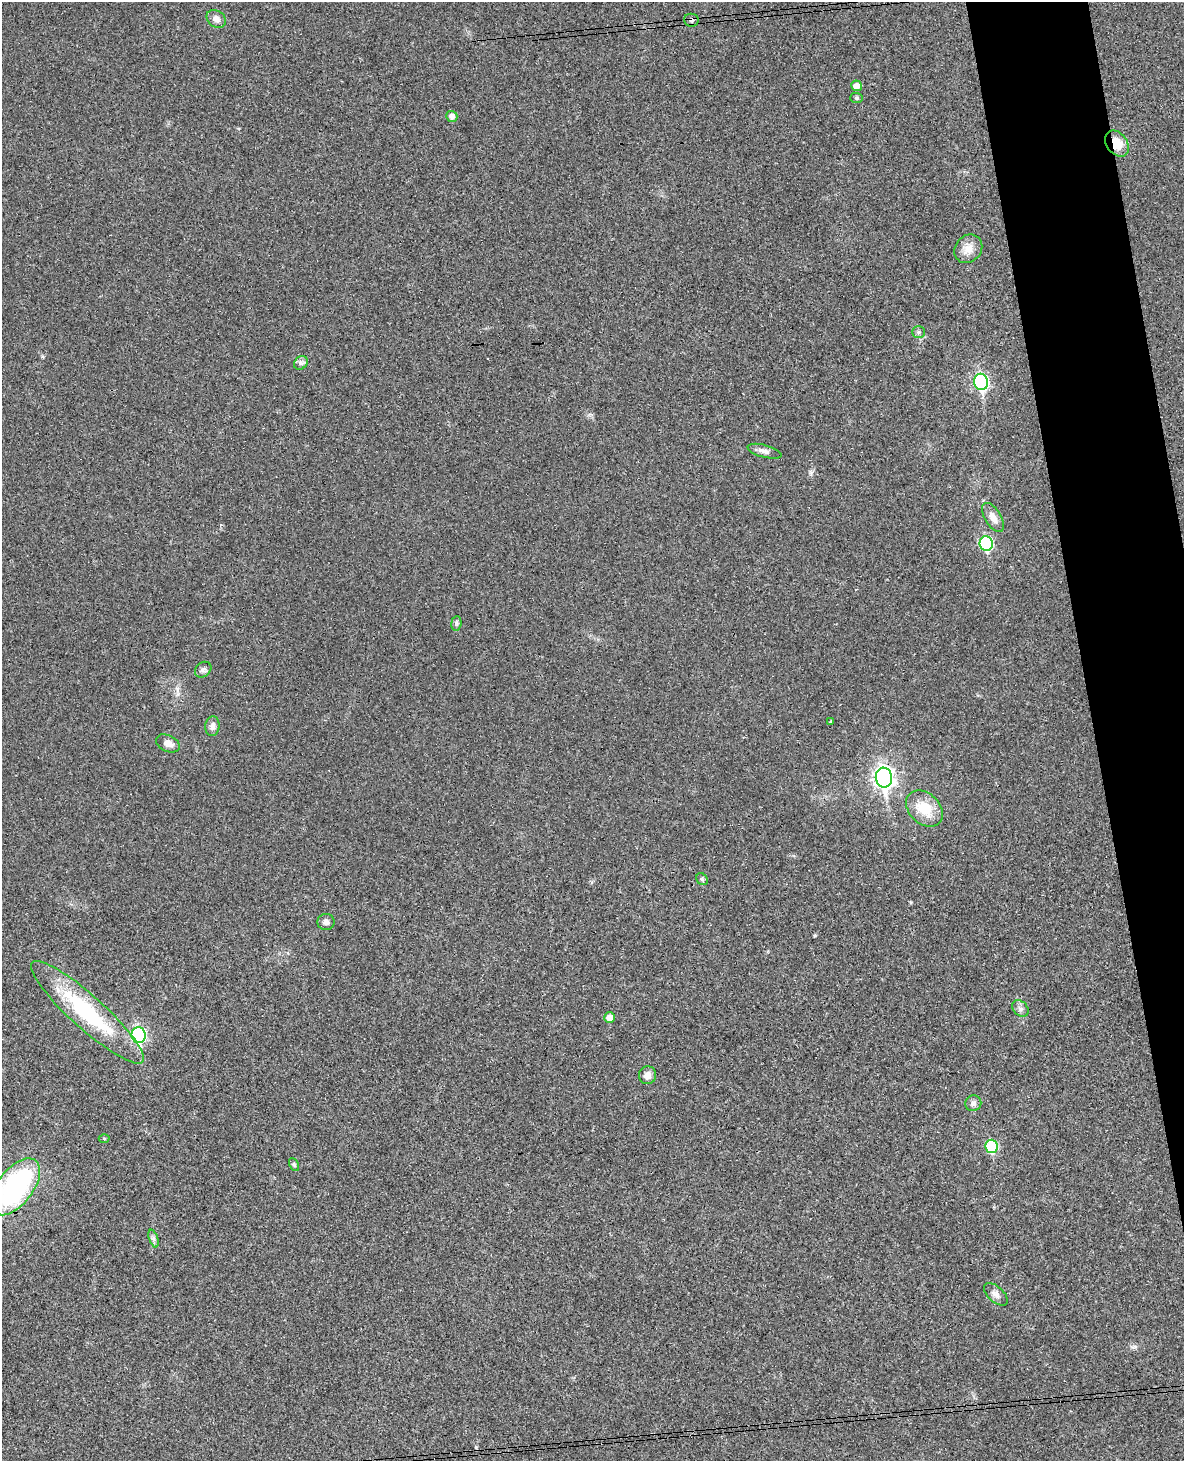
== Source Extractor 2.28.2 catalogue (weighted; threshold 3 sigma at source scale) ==
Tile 6 of 4 x 3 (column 2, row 2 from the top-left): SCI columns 1243-2424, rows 1713-3171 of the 4844 x 4777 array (HDU 1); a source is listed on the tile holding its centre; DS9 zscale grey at full resolution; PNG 1186 x 1463 px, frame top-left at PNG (2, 2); each listed source drawn as its Kron ellipse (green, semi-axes under 4 px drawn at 4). Shown black and unused: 6% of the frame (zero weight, under 3 of 4 exposures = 6% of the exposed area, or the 3 px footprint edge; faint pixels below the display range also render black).
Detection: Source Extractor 2.28.2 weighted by HDU 2 'WHT'; one run over the whole footprint, this tile lists its part. Background 0.035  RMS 0.0042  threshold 0.0187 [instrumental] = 3 sigma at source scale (4.5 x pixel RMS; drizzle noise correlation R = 1.50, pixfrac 1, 0.05/0.05 arcsec/px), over >= 5 px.
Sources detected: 36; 2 cosmic-ray / hot-pixel residue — neither listed nor drawn; the other 34 listed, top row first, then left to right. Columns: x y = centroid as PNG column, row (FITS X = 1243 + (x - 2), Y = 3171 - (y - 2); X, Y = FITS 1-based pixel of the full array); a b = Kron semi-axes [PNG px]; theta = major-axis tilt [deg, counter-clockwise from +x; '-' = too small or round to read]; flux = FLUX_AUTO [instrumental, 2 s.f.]
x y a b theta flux
216 19 10 8 -35 2.3
691 20 7 6 - 1.1
856 86 5 5 - 3.1
856 98 6 5 - 0.7
452 116 5 5 - 2
1117 143 14 10 -53 7.2
968 249 15 13 48 4.5
919 332 6 5 - 0.87
301 363 7 6 - 1.2
981 382 8 7 - 73
764 451 17 6 -15 2.2
993 517 16 8 -59 3.4
986 543 7 6 - 41
456 623 7 5 83 0.89
203 670 9 7 39 1.3
830 722 3 3 - 0.7
212 726 10 7 84 1.9
168 743 12 8 -25 2.5
884 778 10 8 -81 190
924 808 21 15 -43 11
702 879 6 5 - 0.7
326 922 8 8 - 1.8
1020 1009 9 7 -46 1.5
87 1012 74 16 -42 42
609 1017 5 5 - 2.9
139 1035 8 7 - 73
647 1075 9 8 - 2.5
973 1103 8 8 - 1.6
104 1139 5 3 - 0.39
992 1146 7 6 - 22
294 1164 7 4 -63 0.65
15 1187 33 17 52 67
154 1239 9 4 -71 1.1
996 1294 14 7 -42 2.1
Overlapping masked pixels (flux is a lower limit): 2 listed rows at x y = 691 20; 1117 143
Isophote crosses this tile's border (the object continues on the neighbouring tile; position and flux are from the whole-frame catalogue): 1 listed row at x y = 15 1187